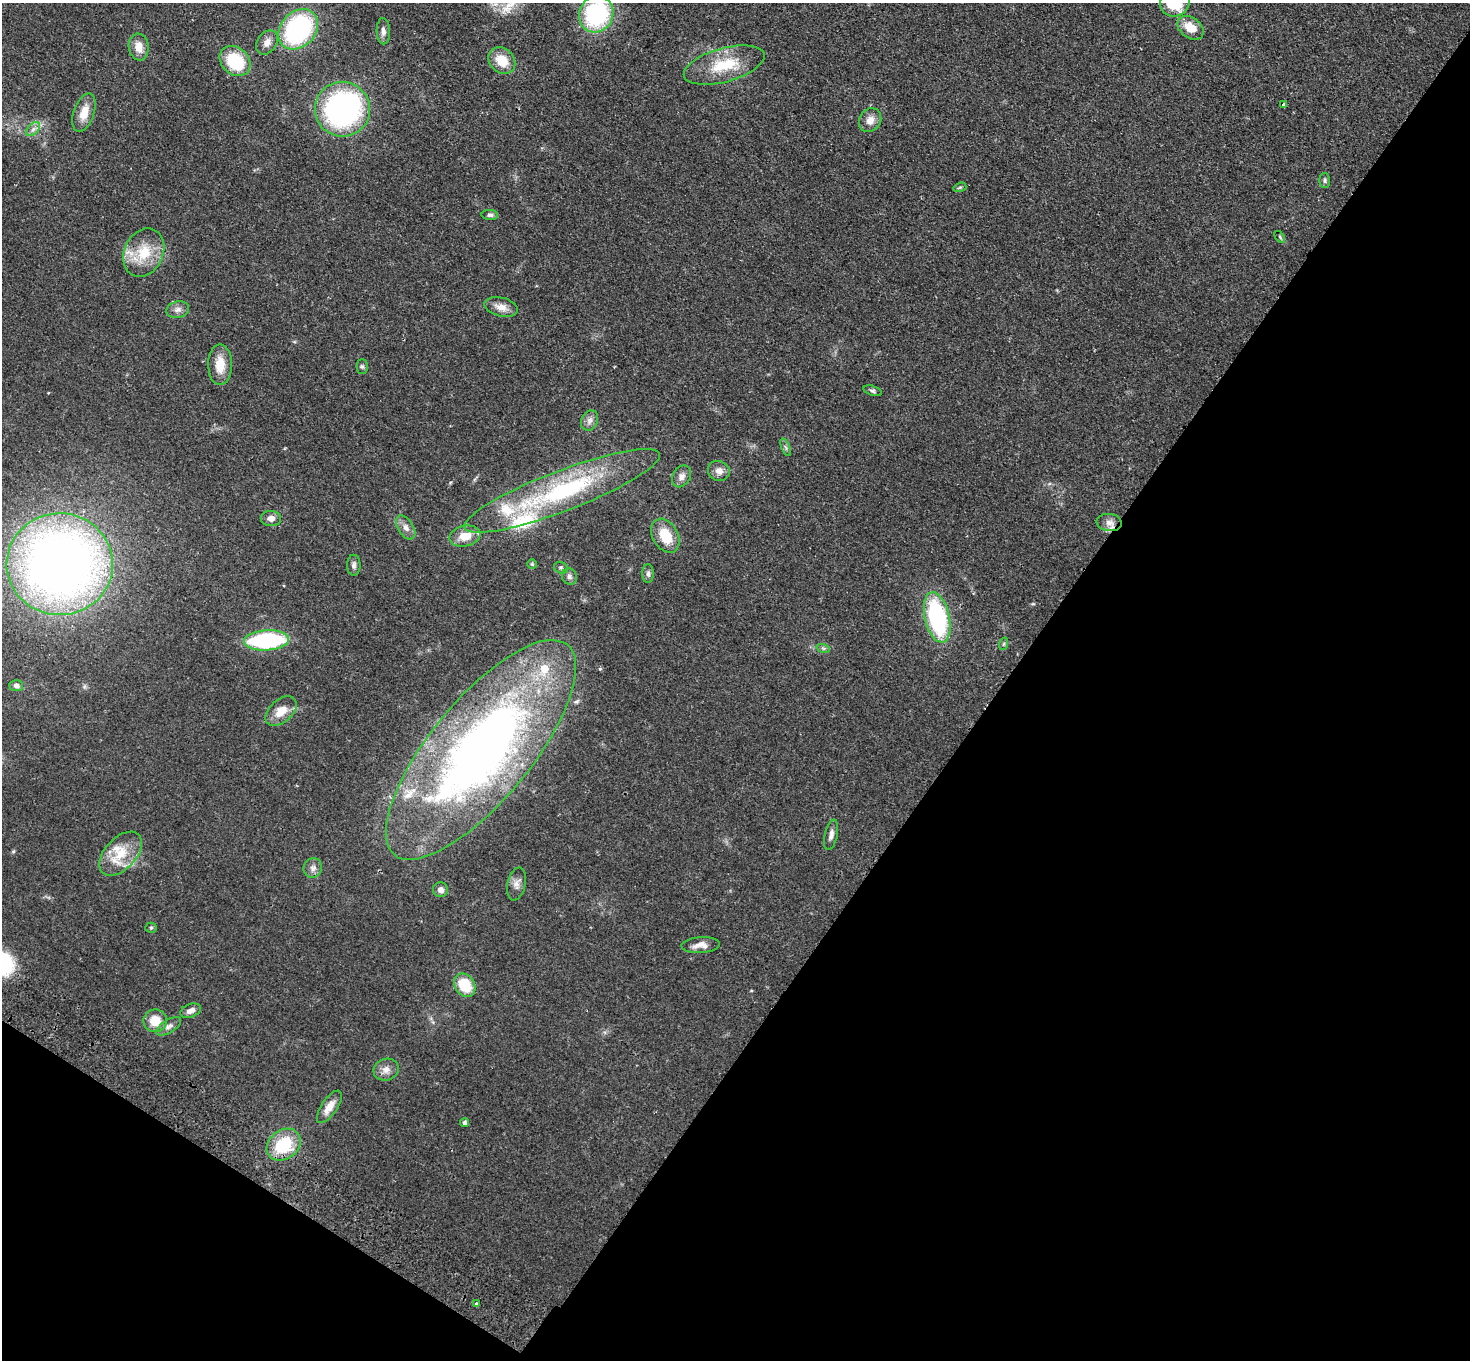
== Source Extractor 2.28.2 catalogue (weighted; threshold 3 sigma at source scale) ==
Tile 15 of 4 x 4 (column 3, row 4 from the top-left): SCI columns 2970-4437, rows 202-1559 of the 5938 x 5974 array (HDU 1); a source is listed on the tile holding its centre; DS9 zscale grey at full resolution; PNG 1472 x 1362 px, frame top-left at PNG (2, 3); each listed source drawn as its Kron ellipse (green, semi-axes under 4 px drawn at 4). Shown black and unused: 36% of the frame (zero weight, under 2 of 3 exposures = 3% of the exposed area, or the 3 px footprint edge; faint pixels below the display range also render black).
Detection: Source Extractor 2.28.2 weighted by HDU 2 'WHT'; one run over the whole footprint, this tile lists its part. Background 0.0594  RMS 0.007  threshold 0.0316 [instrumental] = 3 sigma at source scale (4.5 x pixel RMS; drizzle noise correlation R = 1.50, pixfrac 1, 0.05/0.05 arcsec/px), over >= 5 px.
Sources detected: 69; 1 inside a brighter object's white glare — neither listed nor drawn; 4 inside a brighter listed object's ellipse — not listed separately; the other 64 listed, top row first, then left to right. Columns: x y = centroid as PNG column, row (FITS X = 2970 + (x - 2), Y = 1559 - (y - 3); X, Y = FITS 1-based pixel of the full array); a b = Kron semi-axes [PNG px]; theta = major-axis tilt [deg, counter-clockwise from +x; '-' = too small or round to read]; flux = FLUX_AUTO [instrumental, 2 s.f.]
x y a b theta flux
1175 3 15 13 24 27
596 14 19 17 64 83
1190 28 14 10 -35 11
298 29 22 17 46 100
383 31 13 6 -87 3
267 42 13 9 55 4.8
139 47 13 10 -82 7.9
235 61 17 13 -43 33
502 61 15 12 -44 13
724 65 41 17 15 26
1284 104 4 3 - 1.9
342 109 27 27 - 140
84 113 20 10 71 10
870 120 12 10 56 5.7
33 129 8 5 45 2.4
1325 180 7 5 -89 1.5
960 187 6 4 17 0.93
490 215 8 5 -3 1.9
1280 237 7 3 -54 0.86
144 253 25 19 64 22
501 307 17 9 -15 6.3
178 310 11 8 13 3.4
220 365 20 12 -89 13
362 366 7 5 90 1.3
872 391 9 5 -18 1.5
590 421 10 8 65 3.3
786 447 9 3 -69 1.3
719 471 11 10 - 4.6
682 476 12 8 56 4.1
562 491 104 20 21 100
271 519 10 7 -3 4.3
1109 523 13 8 -7 4.3
406 527 13 7 -57 3.8
465 536 16 10 12 10
665 536 18 12 -60 18
60 564 53 51 -1 630
532 564 5 5 - 0.88
354 565 10 7 88 2.4
561 568 7 5 -24 1.3
648 574 9 5 90 2
569 576 8 7 - 2.2
937 617 26 12 -77 85
266 640 22 10 3 83
1003 644 6 4 70 1
823 648 7 4 -18 1.2
16 686 7 5 -5 2.4
281 711 18 11 42 9.6
481 750 136 50 51 500
831 835 15 6 78 3.5
121 854 26 15 47 18
313 868 10 9 - 3.1
516 884 17 9 76 4.3
441 890 7 7 - 3.5
151 928 5 5 - 0.98
701 945 19 8 3 5.3
465 985 12 9 -55 21
191 1011 10 6 21 3.6
155 1021 12 11 - 12
169 1026 14 6 32 3.2
386 1070 13 11 18 5.1
329 1107 19 8 56 7.3
465 1123 4 4 - 2.1
284 1145 18 14 38 30
476 1304 3 3 - 3.5
Isophote crosses this tile's border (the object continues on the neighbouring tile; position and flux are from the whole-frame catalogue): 2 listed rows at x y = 1175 3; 596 14